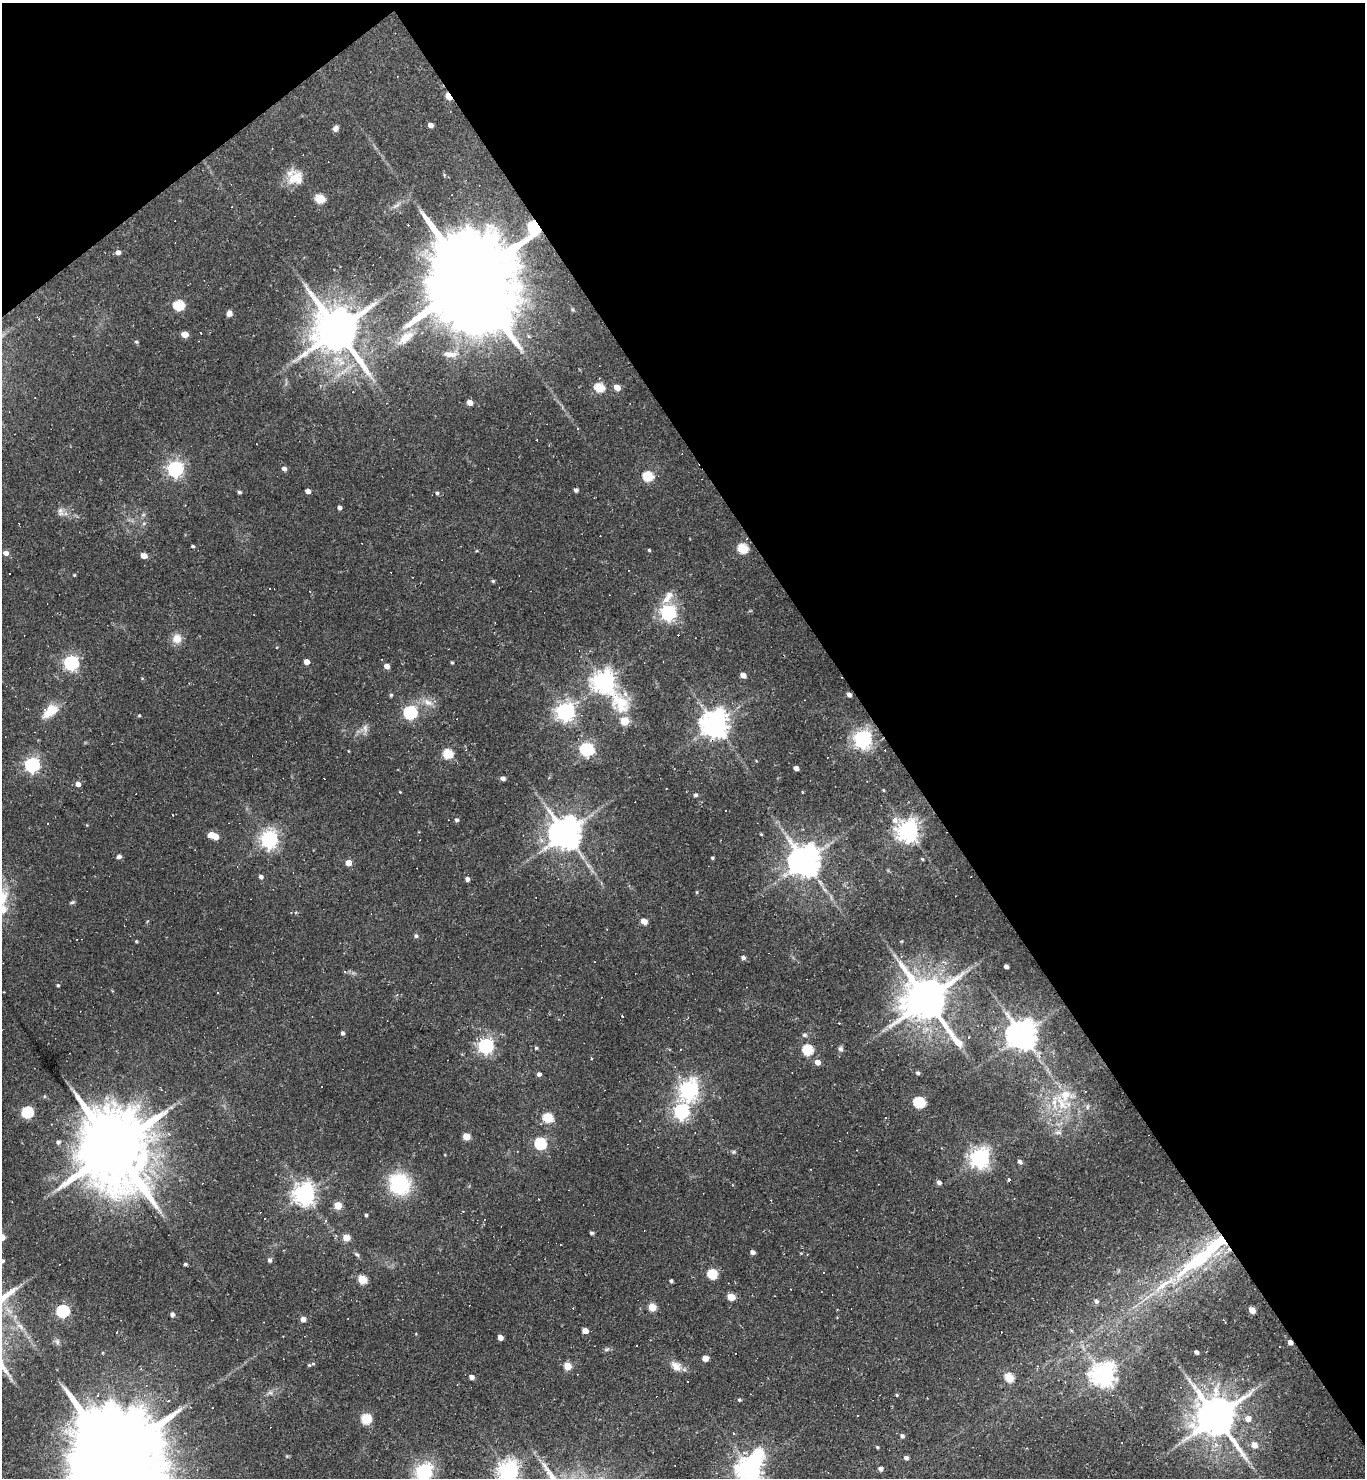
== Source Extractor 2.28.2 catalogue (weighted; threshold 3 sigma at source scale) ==
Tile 3 of 4 x 4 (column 3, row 1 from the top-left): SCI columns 3020-4382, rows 4429-5904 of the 5899 x 5904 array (HDU 1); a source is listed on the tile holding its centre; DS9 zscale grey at full resolution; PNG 1367 x 1480 px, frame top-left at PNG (2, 3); no overlay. Shown black and unused: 38% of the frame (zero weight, under 2 of 3 exposures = <1% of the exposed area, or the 3 px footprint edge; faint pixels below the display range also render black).
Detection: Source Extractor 2.28.2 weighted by HDU 2 'WHT'; one run over the whole footprint, this tile lists its part. Background 0.069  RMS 0.0057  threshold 0.0258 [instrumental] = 3 sigma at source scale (4.5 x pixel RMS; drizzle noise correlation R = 1.50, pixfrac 1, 0.05/0.05 arcsec/px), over >= 5 px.
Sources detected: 245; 1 inside a brighter object's white glare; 51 cosmic-ray / hot-pixel residue — not listed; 8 inside a brighter listed object's ellipse — not listed separately; the other 185 listed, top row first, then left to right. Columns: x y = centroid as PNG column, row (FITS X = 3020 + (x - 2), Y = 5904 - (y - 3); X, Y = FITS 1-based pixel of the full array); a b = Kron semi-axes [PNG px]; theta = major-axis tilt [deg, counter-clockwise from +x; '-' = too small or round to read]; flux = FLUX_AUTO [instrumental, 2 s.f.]
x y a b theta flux
449 96 6 3 -55 14
430 125 5 4 - 3.1
335 128 6 5 - 2.7
293 179 25 9 43 7.9
320 199 6 5 - 27
534 227 6 6 - 120
118 252 5 4 - 2.6
470 279 43 18 -57 18000
178 305 6 5 - 42
229 313 7 6 - 2.2
337 330 14 11 -52 3000
185 334 5 4 - 8.2
405 338 22 10 40 8.2
136 342 5 4 - 0.81
450 354 18 7 -3 4.4
599 387 6 5 - 28
617 387 6 5 - 5.8
470 402 5 4 - 4.8
175 469 6 6 - 190
284 469 5 4 - 2.1
648 476 6 5 - 38
576 490 4 4 - 1.6
308 491 4 4 - 3
239 492 5 4 - 0.97
437 493 4 4 - 0.89
339 508 4 4 - 1.9
60 511 12 7 -84 2.6
143 515 6 4 19 0.85
193 546 4 3 - 0.88
743 548 6 5 - 36
649 550 3 3 - 0.67
6 553 5 4 - 3.1
144 556 5 4 - 5.4
9 574 2 2 - 0.61
74 575 3 3 - 0.54
493 581 5 4 - 0.85
668 597 22 9 52 6.3
668 613 7 6 - 200
177 639 11 11 - 5.8
306 662 4 4 - 4.8
452 662 4 3 - 0.75
71 663 6 6 - 140
387 666 5 4 - 3.5
743 675 5 4 - 4.6
142 678 4 4 - 0.56
604 682 14 7 -52 440
625 694 5 4 - 2.4
849 694 4 4 - 2.2
391 695 4 4 - 0.79
428 702 14 8 -31 4.6
50 711 21 12 36 11
410 712 6 6 - 110
565 712 7 6 - 280
139 715 4 4 - 0.53
625 721 5 5 - 16
715 724 8 8 - 730
365 728 13 6 90 2.5
863 739 7 6 - 260
587 749 6 6 - 110
448 754 6 5 - 33
32 765 6 6 - 150
796 768 4 4 - 2.8
324 778 3 2 - 0.35
503 778 5 4 - 2
78 784 5 4 - 3.1
666 789 2 2 - 0.31
883 790 5 3 - 0.46
400 792 3 3 - 0.38
695 795 4 4 - 1.3
172 814 3 3 - 9.2
456 820 5 4 - 1.2
895 820 9 7 29 3
48 824 3 3 - 1.4
908 831 7 7 - 430
565 833 9 9 - 1300
761 834 3 3 - 0.53
211 835 5 5 - 9
269 839 6 6 - 240
119 856 4 4 - 2.3
712 858 4 3 - 0.71
804 861 9 9 - 1200
348 863 5 5 - 5.4
261 877 4 4 - 2
467 879 4 4 - 2.3
824 890 7 5 -37 1.4
697 892 4 4 - 0.59
2 898 27 15 73 17
72 902 7 5 21 0.85
644 921 5 4 - 8
607 929 4 2 - 0.36
416 936 5 4 - 1.2
136 941 4 3 - 0.73
743 958 5 4 - 1.7
1006 967 4 4 - 2.3
345 971 5 4 - 0.76
58 985 4 3 - 0.83
926 1000 15 11 -50 2700
342 1033 4 4 - 1.6
804 1035 7 5 -1 1.2
1022 1035 9 8 - 1000
968 1038 3 3 - 1.5
485 1046 6 6 - 170
536 1048 4 4 - 0.79
840 1049 7 6 - 1.6
680 1050 3 2 - 0.38
808 1050 6 5 - 44
1039 1056 6 6 - 1.9
591 1058 3 3 - 0.71
818 1062 5 5 - 4.1
918 1073 5 4 - 1
539 1074 4 4 - 1.8
689 1090 7 7 - 300
1065 1095 20 14 58 12
919 1102 6 5 - 53
681 1111 6 6 - 160
27 1112 6 5 - 58
548 1118 6 5 - 32
886 1118 3 2 - 0.44
466 1136 5 5 - 12
58 1142 5 5 - 1.6
540 1143 6 5 - 57
113 1147 28 17 -58 8900
733 1152 6 4 45 0.82
980 1158 7 7 - 340
1020 1162 6 4 -34 1.5
1009 1180 3 3 - 5.9
939 1182 5 5 - 1.9
400 1184 18 16 -47 46
304 1194 7 7 - 340
338 1205 5 5 - 13
366 1215 3 3 - 0.95
326 1220 4 3 - 0.99
591 1233 4 4 - 1.1
2 1237 4 4 - 7.1
346 1238 5 5 - 10
752 1252 4 4 - 2.3
357 1254 8 5 -33 1.1
1201 1258 72 12 39 69
270 1260 5 4 - 1.6
3 1261 5 3 - 0.87
185 1264 4 3 - 0.95
712 1274 5 5 - 33
362 1279 5 5 - 19
671 1281 4 3 - 1.2
731 1297 5 5 - 13
1096 1301 5 5 - 1.6
652 1307 5 5 - 15
1252 1310 5 4 - 7.2
63 1311 6 6 - 86
172 1315 4 4 - 2.3
303 1319 4 4 - 3.8
585 1331 4 4 - 5.2
500 1337 4 4 - 4.5
1290 1342 5 4 - 2.5
637 1345 3 2 - 0.52
607 1349 6 4 19 1
1196 1352 4 4 - 2
736 1353 3 3 - 42
705 1358 5 4 - 5.9
309 1365 5 5 - 0.8
568 1366 5 5 - 14
676 1366 14 10 -45 5.3
1103 1375 8 7 - 500
471 1377 4 4 - 2.8
1009 1377 5 5 - 23
1242 1379 4 3 - 0.66
146 1385 3 3 - 0.58
98 1395 4 3 - 1.1
897 1395 4 4 - 0.58
739 1400 4 3 - 0.73
168 1401 3 3 - 0.71
858 1416 3 2 - 0.61
1216 1417 13 11 -59 2300
366 1419 5 5 - 37
1248 1419 6 5 - 4.9
733 1433 3 3 - 0.75
902 1436 5 5 - 1.7
1254 1445 6 5 - 5.5
877 1447 4 4 - 0.71
114 1456 47 20 -57 22000
906 1458 5 4 - 2
749 1469 8 7 - 580
880 1469 6 5 - 1.4
508 1471 7 7 - 370
424 1472 7 6 - 160
Overlapping masked pixels (flux is a lower limit): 5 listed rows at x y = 449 96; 534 227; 470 279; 1201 1258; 1290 1342
Isophote crosses this tile's border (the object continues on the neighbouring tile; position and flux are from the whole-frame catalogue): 7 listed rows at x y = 2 898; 2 1237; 3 1261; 114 1456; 749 1469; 508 1471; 424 1472